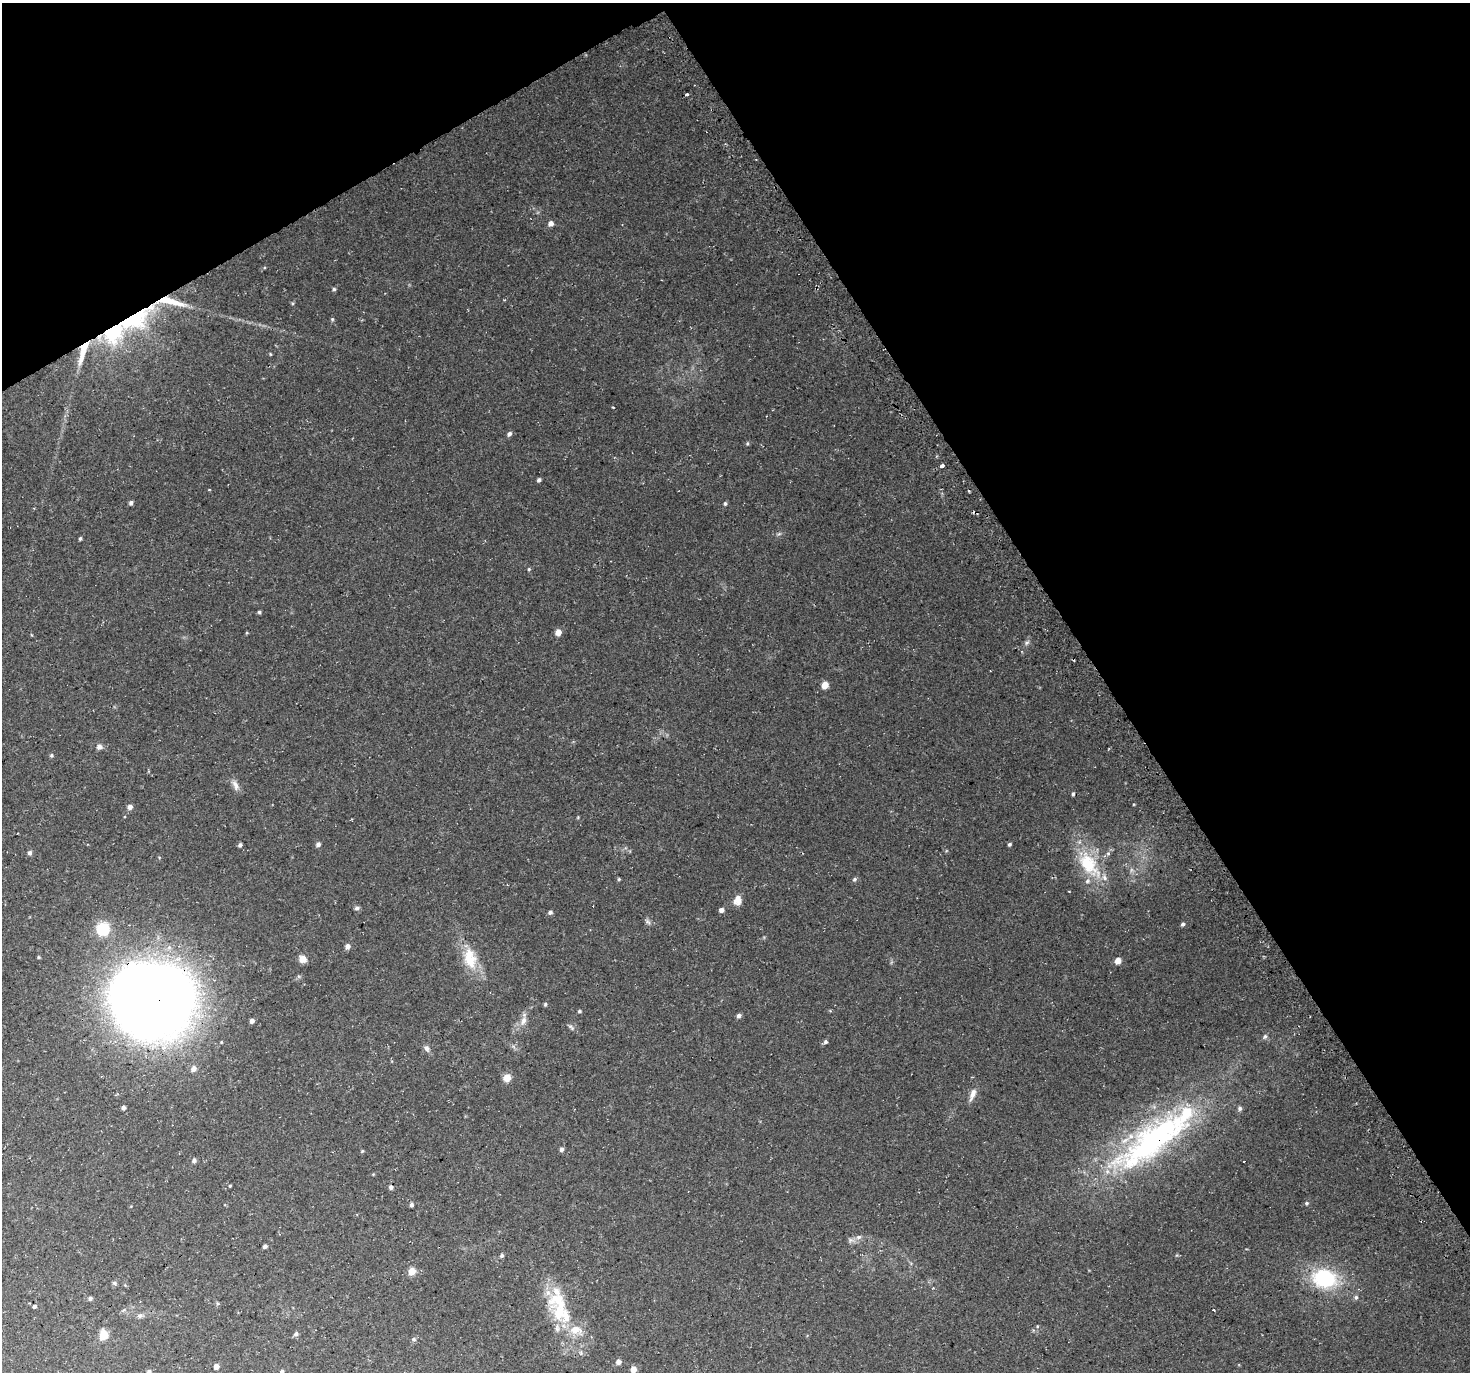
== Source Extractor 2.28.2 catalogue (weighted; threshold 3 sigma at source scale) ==
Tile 3 of 4 x 4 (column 3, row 1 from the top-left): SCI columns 2968-4435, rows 4308-5677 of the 5930 x 5812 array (HDU 1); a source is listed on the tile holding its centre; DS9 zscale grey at full resolution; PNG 1472 x 1374 px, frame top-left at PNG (2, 3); no overlay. Shown black and unused: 31% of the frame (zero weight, under 3 of 4 exposures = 3% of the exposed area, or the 3 px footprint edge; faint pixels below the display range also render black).
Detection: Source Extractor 2.28.2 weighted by HDU 2 'WHT'; one run over the whole footprint, this tile lists its part. Background 0.0573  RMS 0.0044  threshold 0.0199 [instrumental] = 3 sigma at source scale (4.5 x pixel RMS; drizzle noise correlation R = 1.50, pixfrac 1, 0.0396/0.0396 arcsec/px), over >= 5 px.
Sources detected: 106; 1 too faint to see at this stretch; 2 inside a brighter object's white glare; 5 cosmic-ray / hot-pixel residue — not listed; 7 inside a brighter listed object's ellipse — not listed separately; the other 91 listed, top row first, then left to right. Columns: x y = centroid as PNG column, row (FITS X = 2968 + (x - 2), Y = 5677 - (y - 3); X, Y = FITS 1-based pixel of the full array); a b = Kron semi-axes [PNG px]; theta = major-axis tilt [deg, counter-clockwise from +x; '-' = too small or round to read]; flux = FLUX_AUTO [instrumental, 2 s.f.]
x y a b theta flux
686 94 4 3 - 2.2
551 223 6 5 - 2
334 289 5 4 - 0.68
134 319 57 26 29 50
332 319 5 4 - 0.53
83 351 30 7 72 8.4
270 354 5 3 - 0.34
613 407 3 2 - 0.71
509 434 6 5 - 1.2
747 443 6 4 71 0.51
942 466 3 3 - 7.1
539 480 4 4 - 0.9
209 490 3 3 - 0.64
131 503 5 4 - 0.99
725 503 5 4 - 0.7
779 534 7 4 19 0.66
80 538 4 3 - 0.65
529 569 5 4 - 0.47
259 612 4 4 - 0.65
558 632 5 5 - 3.6
1027 642 8 5 41 1.1
825 685 5 5 - 5.5
99 747 7 6 - 1.5
51 755 5 4 - 0.61
235 785 15 7 -65 2.3
1073 794 4 3 - 0.79
130 807 6 5 - 1.8
318 844 5 5 - 1.5
1009 844 4 4 - 0.71
240 845 5 4 - 0.88
30 853 6 5 - 1.1
1108 853 5 5 - 0.74
1089 864 42 22 -54 21
619 879 4 4 - 0.48
855 879 6 5 - 0.85
737 900 11 9 81 3.5
357 908 6 5 - 0.96
721 910 5 5 - 1.9
550 912 5 5 - 1
648 922 9 4 -53 1
1183 924 4 4 - 0.92
103 929 9 9 - 18
347 946 6 5 - 1.8
38 957 5 3 - 0.38
470 958 31 17 -77 12
303 959 8 7 - 3.3
1118 961 5 5 - 3.7
545 1004 5 4 - 0.61
146 1010 102 53 50 400
579 1011 4 3 - 0.53
739 1016 5 5 - 1.3
252 1021 4 4 - 1.6
523 1021 13 8 67 2.9
571 1027 11 4 -43 1
1265 1036 7 5 73 0.91
825 1042 5 5 - 0.87
426 1048 10 6 -63 1.5
194 1069 7 6 - 2.2
507 1078 6 6 - 5.2
972 1094 17 7 70 2.7
123 1107 4 4 - 1
1240 1108 6 6 - 0.94
1154 1140 112 36 38 110
561 1149 5 5 - 1.1
362 1151 4 4 - 0.4
194 1160 5 5 - 1.1
230 1186 5 3 - 0.37
391 1187 5 5 - 1.3
1306 1203 5 5 - 0.7
411 1205 4 4 - 0.96
859 1237 9 5 26 1.5
265 1246 4 4 - 1.1
502 1255 5 5 - 0.77
412 1271 6 6 - 5
1325 1278 23 18 -9 33
114 1283 6 5 - 0.73
1356 1297 6 5 - 0.78
90 1298 4 4 - 0.84
34 1306 4 3 - 0.92
560 1312 39 26 -60 24
139 1316 7 6 - 1.2
1037 1326 5 3 - 0.36
296 1334 6 5 - 1.1
103 1336 9 8 - 6.4
414 1339 6 5 - 0.77
581 1353 6 4 -72 0.65
618 1362 5 5 - 2
216 1367 5 4 - 2.6
633 1369 5 4 - 3.9
282 1371 4 4 - 0.82
149 1372 5 4 - 0.85
Overlapping masked pixels (flux is a lower limit): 4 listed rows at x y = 134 319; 83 351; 146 1010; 1154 1140
Isophote crosses this tile's border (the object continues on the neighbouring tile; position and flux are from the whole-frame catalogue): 3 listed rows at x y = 633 1369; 282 1371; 149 1372